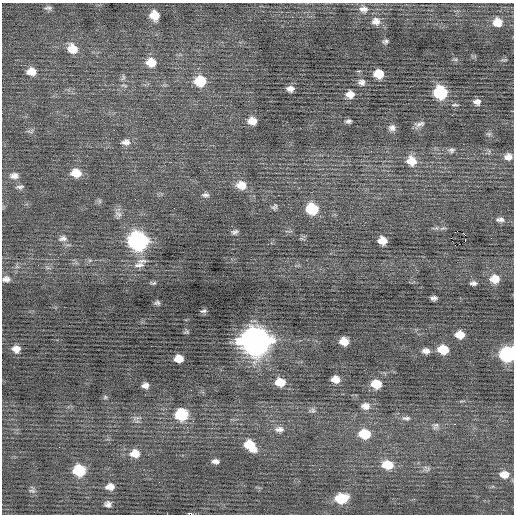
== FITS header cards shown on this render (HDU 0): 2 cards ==
NAXIS1  =                  512 / Axis length
NAXIS2  =                  512 / Axis length

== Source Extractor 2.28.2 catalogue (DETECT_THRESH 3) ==
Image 512 x 512 px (HDU 0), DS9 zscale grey, 1 PNG px = 1 image px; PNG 516 x 516 px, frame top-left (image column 1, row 512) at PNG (2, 3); no overlay
Background 0.0249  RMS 0.76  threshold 2.27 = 3 sigma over >= 5 px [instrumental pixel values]
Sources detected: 90; all 90 listed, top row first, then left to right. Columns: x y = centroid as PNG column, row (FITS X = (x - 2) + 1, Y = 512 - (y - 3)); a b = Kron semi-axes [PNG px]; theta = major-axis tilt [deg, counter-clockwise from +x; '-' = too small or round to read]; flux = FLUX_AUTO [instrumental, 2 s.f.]
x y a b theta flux
48 8 11 5 0 120
364 9 12 9 -1 360
154 15 8 8 - 790
376 21 12 11 - 410
497 22 10 9 - 700
385 41 7 5 14 120
72 49 12 10 -37 740
455 59 6 4 -18 75
504 60 10 3 5 62
151 62 11 9 -2 750
31 71 10 8 -1 530
378 74 8 7 - 1000
123 77 11 6 64 160
200 81 11 10 - 1500
361 82 10 9 - 240
290 89 8 6 -2 270
440 92 9 9 - 4000
350 94 9 8 - 450
477 102 8 7 - 240
455 105 10 3 -2 85
252 121 9 7 -10 510
348 121 7 5 -3 130
419 124 14 6 19 230
392 128 9 8 - 230
30 131 11 5 7 130
489 134 7 5 19 110
126 142 12 8 4 290
451 150 10 7 1 170
508 157 10 8 5 330
411 161 12 11 - 750
76 173 11 9 -8 750
14 176 12 9 1 310
241 185 12 10 -12 670
20 187 10 5 7 140
205 195 10 6 4 160
100 201 7 4 -89 87
274 207 9 7 54 130
312 209 10 9 - 2200
118 214 11 10 - 250
500 220 13 6 -2 220
443 228 10 4 12 120
235 232 7 5 22 130
465 235 3 2 - 390
63 238 12 8 10 230
465 240 3 2 - 110
138 241 11 10 - 15000
382 241 8 7 - 590
90 260 6 4 18 79
142 261 13 5 2 190
139 265 16 8 8 340
6 279 10 8 -2 230
495 279 11 9 -5 670
153 283 8 4 4 86
473 283 8 5 -1 160
434 298 6 4 3 160
157 303 7 5 7 120
204 311 7 4 16 100
186 332 8 3 4 70
460 335 8 6 -2 660
255 341 13 11 -12 68000
344 341 8 6 -13 630
16 349 8 7 - 360
443 350 9 7 -9 1100
426 351 9 7 -6 270
507 354 10 8 -3 7400
179 359 7 6 - 590
335 379 8 6 -3 490
280 382 10 8 -8 800
376 384 10 8 -7 970
145 386 7 5 8 240
105 397 5 5 - 78
365 406 12 9 -3 360
312 410 9 6 1 140
181 414 10 9 - 2600
406 418 12 6 -5 190
454 424 3 2 - 81
436 426 10 8 61 190
279 429 13 8 1 290
364 434 11 9 -5 1300
250 445 13 9 -42 1200
135 453 11 9 2 560
215 461 7 5 -4 190
387 465 13 9 -7 1000
428 469 10 4 38 110
79 470 10 9 - 2100
504 474 11 8 0 520
110 487 8 6 7 360
32 490 9 8 - 150
341 498 11 8 6 1800
108 504 7 6 - 190
At the frame edge (FLAGS 8, measured only in part): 2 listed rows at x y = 6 279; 507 354